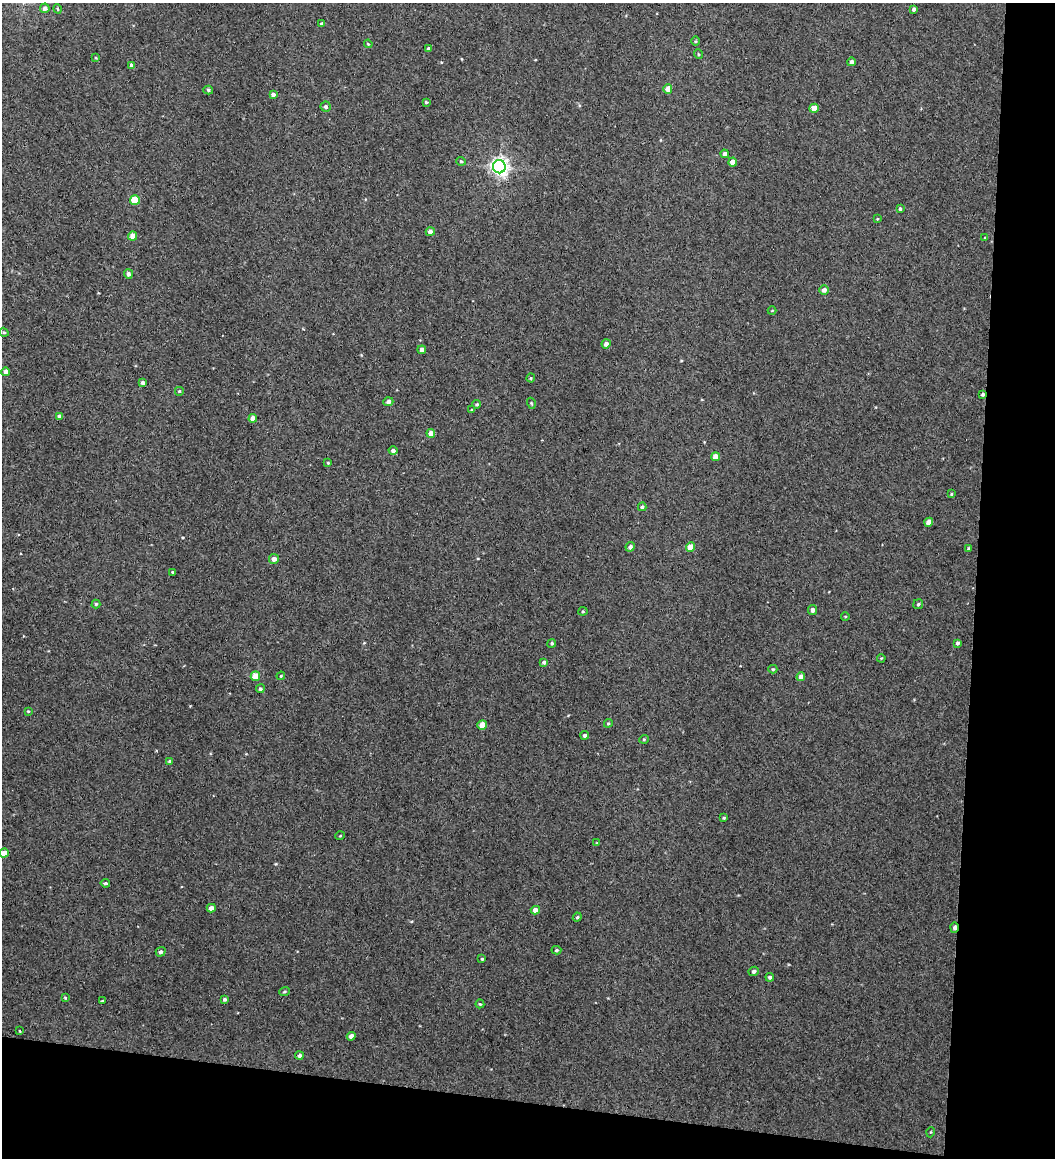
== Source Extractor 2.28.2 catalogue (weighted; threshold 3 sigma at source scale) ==
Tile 4 of 2 x 2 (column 2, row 2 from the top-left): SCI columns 1123-2175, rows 1-1156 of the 2265 x 2311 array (HDU 1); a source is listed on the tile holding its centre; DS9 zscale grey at full resolution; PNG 1057 x 1160 px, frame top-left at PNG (2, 3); each listed source drawn as its Kron ellipse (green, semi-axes under 4 px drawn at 4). Shown black and unused: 12% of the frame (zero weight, under 2 of 3 exposures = <1% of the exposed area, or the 3 px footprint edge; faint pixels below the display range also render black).
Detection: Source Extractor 2.28.2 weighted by HDU 2 'WHT'; one run over the whole footprint, this tile lists its part. Background 0.0372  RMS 0.74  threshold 3.32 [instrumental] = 3 sigma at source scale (4.5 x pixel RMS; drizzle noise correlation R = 1.50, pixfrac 1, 0.05/0.05 arcsec/px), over >= 5 px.
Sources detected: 99; all 99 listed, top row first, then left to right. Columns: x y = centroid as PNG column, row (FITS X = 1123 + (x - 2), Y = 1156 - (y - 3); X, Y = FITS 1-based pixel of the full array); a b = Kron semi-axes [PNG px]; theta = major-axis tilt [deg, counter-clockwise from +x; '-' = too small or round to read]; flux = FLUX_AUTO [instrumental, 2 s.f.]
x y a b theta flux
45 8 5 5 - 220
58 9 5 3 - 80
914 9 4 3 - 180
321 24 3 3 - 77
695 41 5 3 - 69
368 44 4 3 - 75
428 49 3 3 - 160
698 54 5 3 - 62
96 58 4 3 - 60
851 62 4 4 - 230
131 65 4 4 - 220
668 89 4 4 - 620
208 90 5 4 - 130
273 94 4 4 - 220
426 102 3 3 - 100
326 107 5 5 - 210
814 108 5 4 - 1000
724 154 4 4 - 260
461 161 5 4 - 85
733 162 4 4 - 690
499 167 6 6 - 32000
135 200 5 5 - 1700
900 209 3 3 - 100
877 219 4 4 - 66
430 232 4 4 - 440
133 236 4 4 - 740
985 238 4 3 - 73
128 274 5 4 - 240
824 290 5 4 - 270
772 311 4 3 - 52
4 332 5 4 - 93
606 344 4 4 - 320
422 350 4 4 - 340
6 372 4 4 - 310
531 378 4 4 - 74
143 383 4 4 - 250
179 391 5 5 - 100
983 394 4 4 - 130
388 402 5 4 - 230
531 403 5 3 - 66
477 404 4 3 - 110
472 410 3 3 - 66
60 417 4 4 - 280
253 418 4 4 - 550
431 433 4 4 - 520
393 451 4 4 - 190
716 457 4 4 - 780
328 463 4 4 - 63
951 494 4 3 - 71
642 507 4 4 - 100
929 522 4 4 - 560
630 547 5 4 - 230
691 547 4 4 - 950
968 548 4 3 - 75
274 559 5 5 - 360
173 572 3 3 - 100
96 604 4 4 - 100
918 604 5 5 - 120
812 610 5 4 - 240
583 611 4 4 - 81
845 616 4 3 - 56
552 643 4 4 - 130
958 643 4 3 - 170
881 658 4 3 - 65
544 662 4 4 - 170
773 669 4 3 - 90
255 676 5 4 - 1300
281 676 4 3 - 66
801 677 4 4 - 470
260 689 4 4 - 150
28 711 3 3 - 73
608 723 4 4 - 82
482 725 5 4 - 1000
585 735 4 4 - 170
644 739 4 4 - 83
170 761 4 3 - 130
724 818 3 2 - 72
340 836 5 3 - 56
597 843 3 3 - 81
4 853 5 4 - 890
105 883 5 3 - 110
211 908 4 4 - 440
535 910 4 4 - 450
577 917 4 4 - 96
954 927 5 3 - 270
556 950 5 4 - 120
161 952 5 4 - 180
482 959 3 3 - 87
754 971 5 4 - 180
770 977 4 4 - 130
284 992 5 4 - 97
65 998 3 2 - 66
224 999 4 4 - 140
102 1001 3 2 - 61
480 1004 4 4 - 92
20 1031 3 3 - 170
351 1036 4 4 - 390
299 1055 4 4 - 200
931 1132 5 3 - 58
Overlapping masked pixels (flux is a lower limit): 2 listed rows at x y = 983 394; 954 927
Isophote crosses this tile's border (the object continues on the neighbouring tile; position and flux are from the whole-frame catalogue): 1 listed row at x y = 4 853